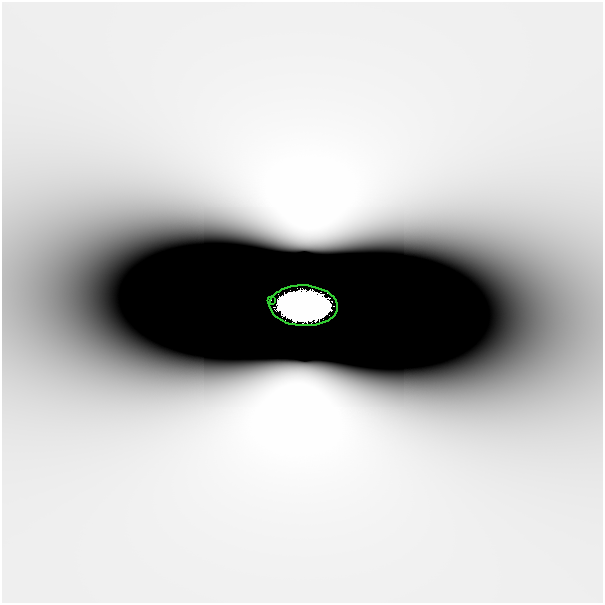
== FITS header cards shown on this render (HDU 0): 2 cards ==
NAXIS1  =                  601
NAXIS2  =                  601

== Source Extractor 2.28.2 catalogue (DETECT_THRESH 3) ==
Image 601 x 601 px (HDU 0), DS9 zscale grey, 1 PNG px = 1 image px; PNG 605 x 605 px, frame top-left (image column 1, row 601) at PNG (2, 2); each listed source drawn as its Kron ellipse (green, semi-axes under 4 px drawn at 4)
Background 2.43e-12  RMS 2.3e-10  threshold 6.81e-10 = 3 sigma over >= 5 px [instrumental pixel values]
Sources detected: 4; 2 with non-positive FLUX_AUTO (blend fragments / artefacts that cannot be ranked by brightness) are neither listed nor drawn; the other 2 listed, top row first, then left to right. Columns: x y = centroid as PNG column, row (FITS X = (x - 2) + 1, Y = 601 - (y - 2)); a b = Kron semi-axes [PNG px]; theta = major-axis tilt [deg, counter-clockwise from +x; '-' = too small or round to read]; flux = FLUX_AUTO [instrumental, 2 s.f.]
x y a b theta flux
271 300 2 2 - 0.0069
304 306 34 20 -3 57
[2 non-positive-flux detections neither listed nor drawn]